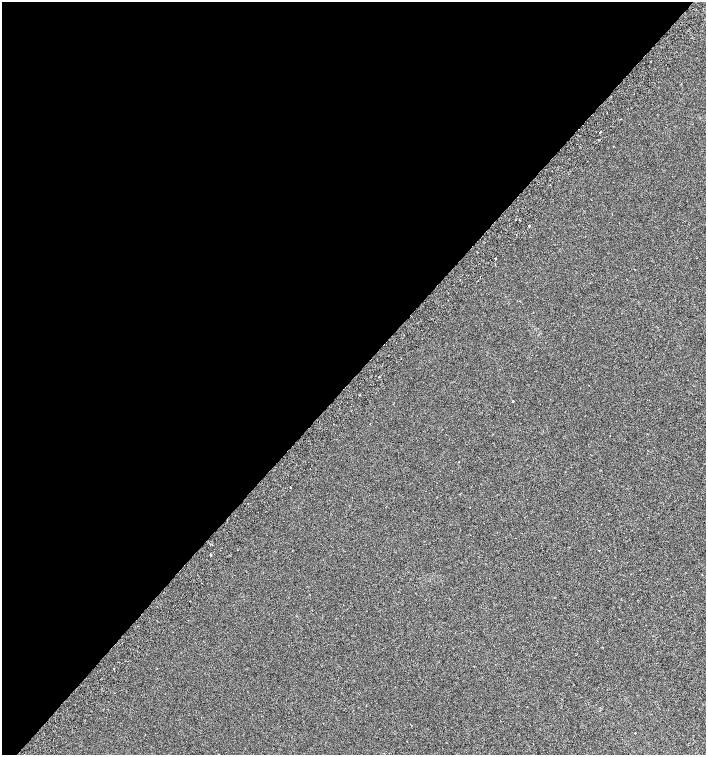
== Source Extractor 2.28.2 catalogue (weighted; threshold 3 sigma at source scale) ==
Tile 5 of 4 x 4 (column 1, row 2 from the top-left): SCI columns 269-1676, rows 3056-4561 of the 6105 x 6114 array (HDU 1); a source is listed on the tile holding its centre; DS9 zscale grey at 2 x 2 block average (1 PNG px = mean of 2 x 2 image px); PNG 708 x 757 px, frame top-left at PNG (2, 2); no overlay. Shown black and unused: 50% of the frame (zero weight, under 2 of 3 exposures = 3% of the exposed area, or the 3 px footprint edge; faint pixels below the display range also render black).
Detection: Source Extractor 2.28.2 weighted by HDU 2 'WHT'; one run over the whole footprint, this tile lists its part. Background 0.00142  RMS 0.0035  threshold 0.0155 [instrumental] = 3 sigma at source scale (4.5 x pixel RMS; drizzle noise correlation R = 1.50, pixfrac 1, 0.0396/0.0396 arcsec/px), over >= 5 px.
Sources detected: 13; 1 cosmic-ray / hot-pixel residue — not listed; the other 12 listed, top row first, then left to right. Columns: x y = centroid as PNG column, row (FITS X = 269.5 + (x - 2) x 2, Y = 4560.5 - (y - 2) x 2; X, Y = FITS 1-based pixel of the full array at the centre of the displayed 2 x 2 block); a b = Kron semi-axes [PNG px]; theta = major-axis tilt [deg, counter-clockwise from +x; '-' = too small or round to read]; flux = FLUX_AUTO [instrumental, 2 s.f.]
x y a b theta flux
600 132 2 2 - 0.69
613 146 2 2 - 0.37
515 220 2 2 - 0.28
529 226 2 2 - 3.3
495 258 2 2 - 1.8
379 377 2 2 - 1.1
513 401 2 2 - 0.88
459 462 2 2 - 0.28
290 487 2 2 - 1.4
210 554 2 2 - 0.74
113 668 2 2 - 2.3
635 733 2 2 - 0.62
Diffuse or blended objects may show on this block-average render without a row.